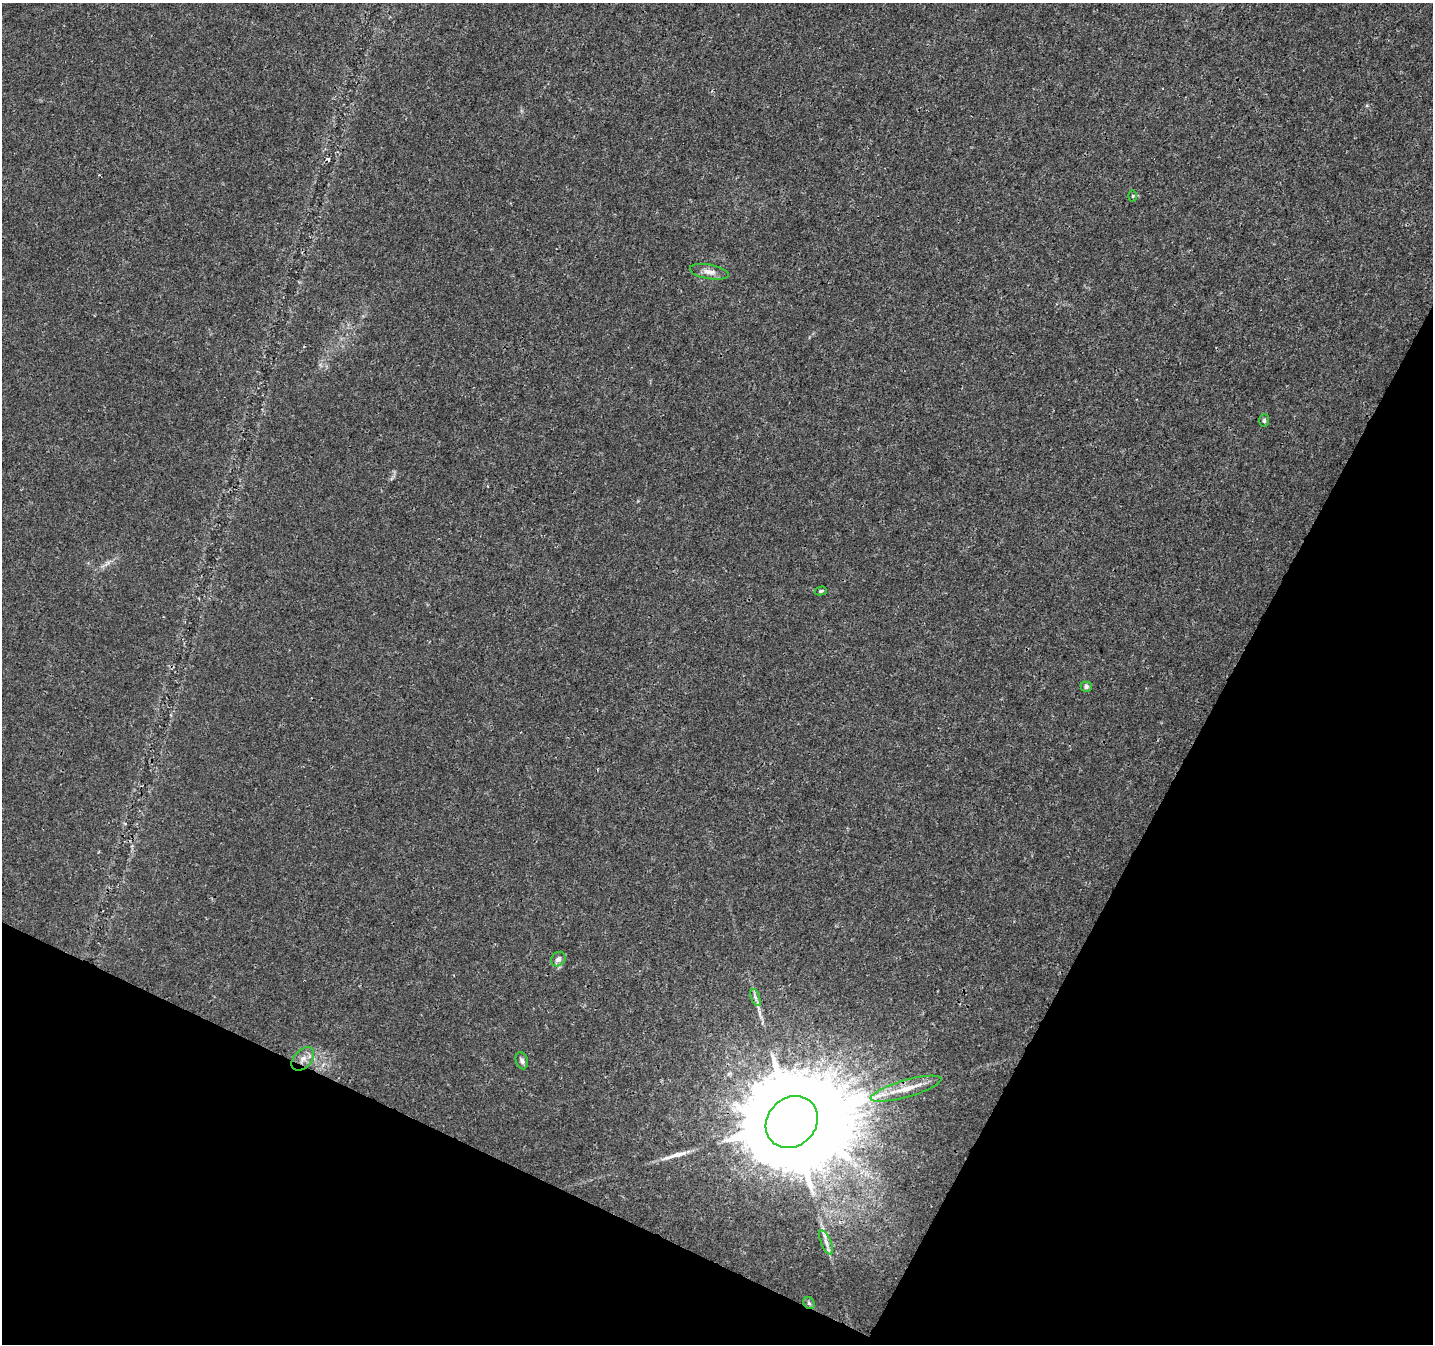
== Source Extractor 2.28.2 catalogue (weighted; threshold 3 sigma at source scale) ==
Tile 15 of 4 x 4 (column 3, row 4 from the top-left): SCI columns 2863-4293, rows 201-1542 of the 5732 x 5835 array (HDU 1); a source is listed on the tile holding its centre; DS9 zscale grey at full resolution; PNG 1435 x 1346 px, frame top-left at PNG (2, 3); each listed source drawn as its Kron ellipse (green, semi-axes under 4 px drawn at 4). Shown black and unused: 25% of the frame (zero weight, under 3 of 4 exposures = <1% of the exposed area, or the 3 px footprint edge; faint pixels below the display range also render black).
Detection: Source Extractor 2.28.2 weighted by HDU 2 'WHT'; one run over the whole footprint, this tile lists its part. Background 0.001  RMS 9.2e-04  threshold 0.00415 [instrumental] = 3 sigma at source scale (4.5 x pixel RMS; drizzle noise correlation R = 1.50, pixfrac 1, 0.0396/0.0396 arcsec/px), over >= 5 px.
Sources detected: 16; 1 cosmic-ray / hot-pixel residue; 2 long thin detections or spike segments (spike, bleed or trail) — neither listed nor drawn; the other 13 listed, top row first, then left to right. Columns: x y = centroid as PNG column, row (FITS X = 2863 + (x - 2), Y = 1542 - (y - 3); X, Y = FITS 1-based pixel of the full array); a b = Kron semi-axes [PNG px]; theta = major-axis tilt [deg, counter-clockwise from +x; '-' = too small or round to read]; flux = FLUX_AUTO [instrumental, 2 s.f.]
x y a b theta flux
1133 196 5 3 - 0.1
709 272 19 7 -10 0.69
1264 420 6 5 - 0.16
821 591 6 3 16 0.14
1086 687 5 5 - 0.24
558 959 8 6 46 0.39
755 998 9 4 -71 0.25
303 1059 14 9 48 0.74
522 1061 9 6 -74 0.27
906 1089 36 8 16 1.9
792 1122 28 24 44 4000
826 1242 13 5 -66 0.41
809 1303 6 5 - 0.16
Overlapping masked pixels (flux is a lower limit): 2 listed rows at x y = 303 1059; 792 1122